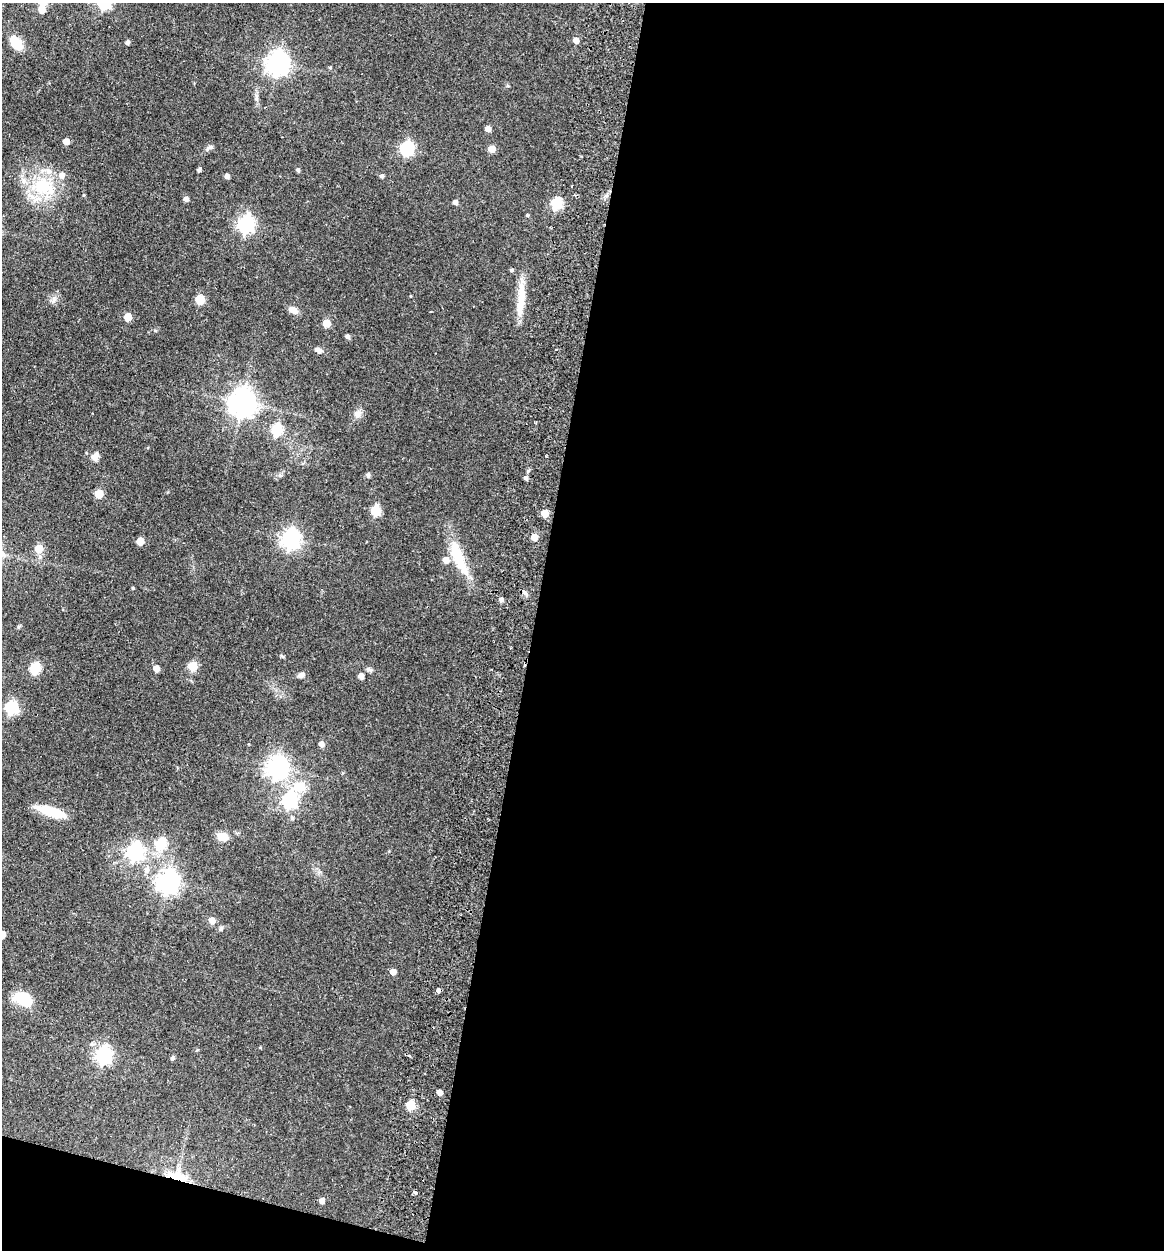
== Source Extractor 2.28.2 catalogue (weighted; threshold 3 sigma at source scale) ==
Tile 16 of 4 x 4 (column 4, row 4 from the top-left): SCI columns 3786-4947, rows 16-1263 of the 5126 x 5023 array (HDU 1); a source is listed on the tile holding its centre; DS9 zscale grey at full resolution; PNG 1166 x 1252 px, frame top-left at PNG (2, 3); no overlay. Shown black and unused: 56% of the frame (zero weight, under 2 of 3 exposures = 3% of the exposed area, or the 3 px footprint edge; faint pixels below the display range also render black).
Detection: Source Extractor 2.28.2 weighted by HDU 2 'WHT'; one run over the whole footprint, this tile lists its part. Background 0.177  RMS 0.0078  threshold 0.0351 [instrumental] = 3 sigma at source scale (4.5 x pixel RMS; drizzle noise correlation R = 1.50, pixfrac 1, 0.05/0.05 arcsec/px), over >= 5 px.
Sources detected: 86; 1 cosmic-ray / hot-pixel residue — not listed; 4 inside a brighter listed object's ellipse — not listed separately; the other 81 listed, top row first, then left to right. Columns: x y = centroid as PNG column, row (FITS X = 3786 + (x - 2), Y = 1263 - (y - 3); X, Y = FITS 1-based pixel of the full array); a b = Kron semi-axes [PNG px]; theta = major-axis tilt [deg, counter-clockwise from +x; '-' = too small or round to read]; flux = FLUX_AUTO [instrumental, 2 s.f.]
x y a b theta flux
42 10 5 5 - 9.7
576 40 5 5 - 5
127 42 4 4 - 2.2
16 43 18 11 -52 12
278 63 8 7 - 560
330 67 5 3 - 0.73
488 129 5 4 - 5.2
66 141 5 5 - 7.9
209 148 12 5 28 2.1
406 148 6 6 - 120
492 149 5 5 - 9.9
199 170 4 3 - 2.2
298 170 5 4 - 1.4
227 176 5 4 - 2.8
382 176 4 4 - 2
42 186 29 24 -16 40
84 195 5 3 - 0.71
186 199 5 4 - 3.4
455 202 5 4 - 2.6
556 203 6 6 - 64
527 215 4 4 - 0.71
246 224 7 6 - 240
511 270 5 4 - 1.3
521 293 31 11 -90 15
200 299 5 5 - 31
293 310 11 7 -28 5.5
128 317 5 5 - 13
327 323 5 5 - 15
347 336 5 5 - 2
318 350 9 6 -23 2.9
242 403 9 8 - 930
357 414 10 9 - 4.3
277 430 6 6 - 61
95 456 13 8 48 3.8
368 475 6 5 - 1.6
525 478 5 4 - 1.7
99 494 5 5 - 21
376 511 6 5 - 42
545 513 5 5 - 13
534 537 5 5 - 9.8
291 539 7 7 - 340
140 541 5 5 - 11
39 549 5 5 - 17
40 557 7 5 -75 2.1
458 557 51 12 -68 27
133 588 4 3 - 0.8
525 593 7 4 -45 1.6
501 600 5 5 - 2.4
282 656 7 3 -36 0.91
193 666 5 5 - 29
35 668 6 5 - 54
156 669 5 5 - 6.6
370 670 9 4 -29 1.7
301 675 8 6 18 2.9
361 676 5 4 - 5.2
11 707 6 6 - 92
321 744 6 5 - 3.3
277 767 8 7 - 490
300 786 16 12 -3 13
289 800 7 6 - 170
55 812 28 12 -17 19
292 818 5 5 - 1.3
222 837 11 9 -19 7.9
161 844 6 6 - 45
135 852 7 7 - 230
147 870 9 7 81 3.6
168 882 8 7 - 500
212 920 5 5 - 6.9
221 928 6 6 - 1.3
2 934 5 5 - 7.2
393 972 5 5 - 5.7
438 991 4 3 - 18
23 999 20 13 -28 21
103 1055 7 6 - 220
409 1056 4 4 - 1.1
172 1058 6 5 - 1.2
440 1092 5 4 - 4.5
411 1105 5 5 - 35
178 1176 27 13 -16 17
415 1192 4 3 - 3.3
322 1201 5 4 - 4.7
Overlapping masked pixels (flux is a lower limit): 2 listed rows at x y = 438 991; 178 1176
Isophote crosses this tile's border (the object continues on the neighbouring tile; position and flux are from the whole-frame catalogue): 1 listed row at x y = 2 934
Unlisted compact peaks at least as high as the median listed source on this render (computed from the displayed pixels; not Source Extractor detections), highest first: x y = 256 99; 546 456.